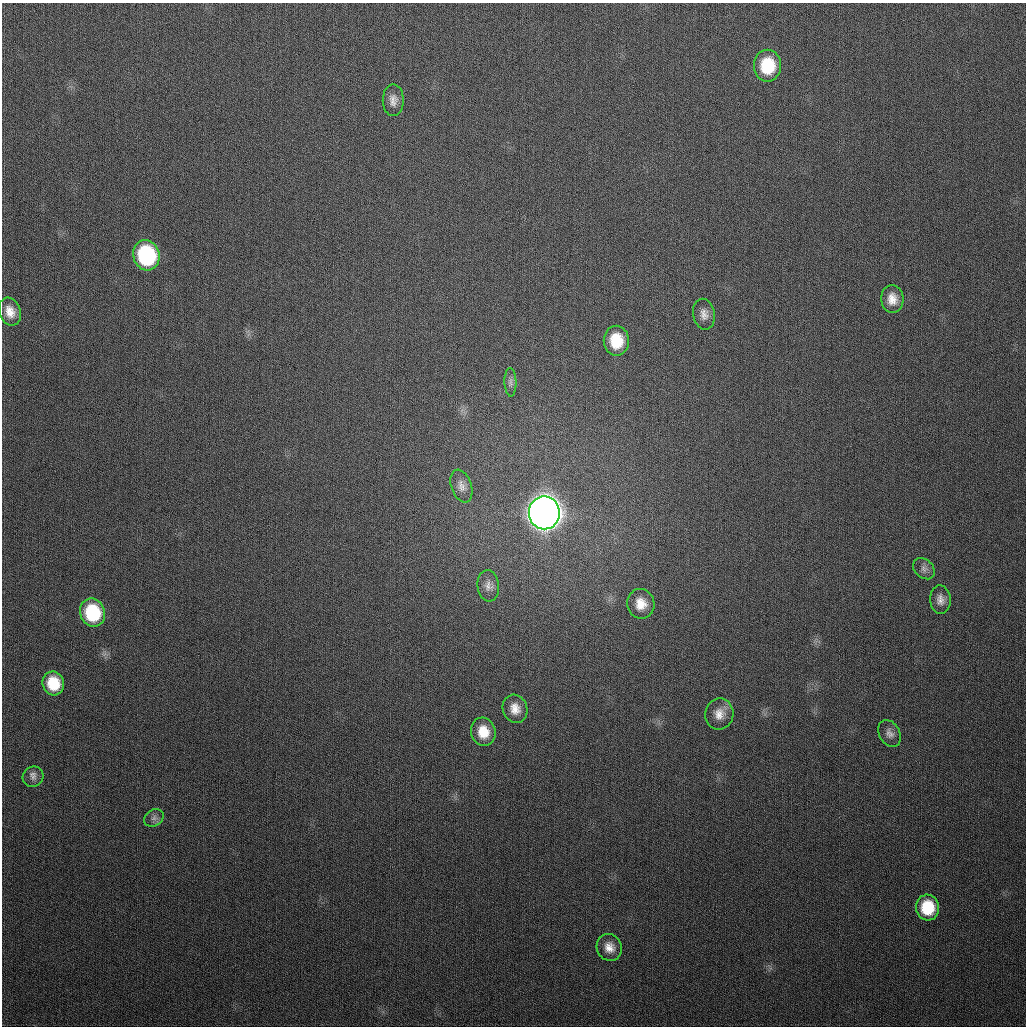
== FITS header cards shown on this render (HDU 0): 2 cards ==
NAXIS1  =                 1024
NAXIS2  =                 1024

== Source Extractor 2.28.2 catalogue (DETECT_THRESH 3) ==
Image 1024 x 1024 px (HDU 0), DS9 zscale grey, 1 PNG px = 1 image px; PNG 1028 x 1028 px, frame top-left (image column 1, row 1024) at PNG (2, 3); each listed source drawn as its Kron ellipse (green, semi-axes under 4 px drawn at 4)
Background 304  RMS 12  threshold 35.3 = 3 sigma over >= 5 px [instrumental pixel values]
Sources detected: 24; all 24 listed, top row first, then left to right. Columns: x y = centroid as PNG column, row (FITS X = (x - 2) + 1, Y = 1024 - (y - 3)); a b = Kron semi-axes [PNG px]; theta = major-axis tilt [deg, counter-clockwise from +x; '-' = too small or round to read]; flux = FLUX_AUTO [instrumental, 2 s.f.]
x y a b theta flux
767 66 16 13 -90 3.7e+04
393 100 16 10 -90 6.3e+03
146 255 15 13 -73 9.6e+04
892 299 14 11 -86 9.9e+03
10 312 14 10 -69 9.9e+03
704 314 15 11 -80 6.6e+03
616 341 15 12 -89 2.5e+04
510 382 14 6 -88 3.6e+03
461 486 17 10 -70 6.1e+03
544 513 16 15 - 2.1e+06
924 569 12 9 -42 4.0e+03
488 586 16 10 -85 5.9e+03
940 600 14 10 -87 6.2e+03
641 604 15 13 -78 1.3e+04
92 613 14 12 -69 5.2e+04
53 683 12 10 -72 2.4e+04
515 709 14 12 -71 9.8e+03
719 714 15 14 - 9.9e+03
483 732 14 12 -74 1.6e+04
889 733 14 10 -59 5.2e+03
33 777 11 10 - 4.6e+03
154 818 10 8 32 3.6e+03
928 908 13 11 -83 3.1e+04
609 947 14 12 -61 9.2e+03